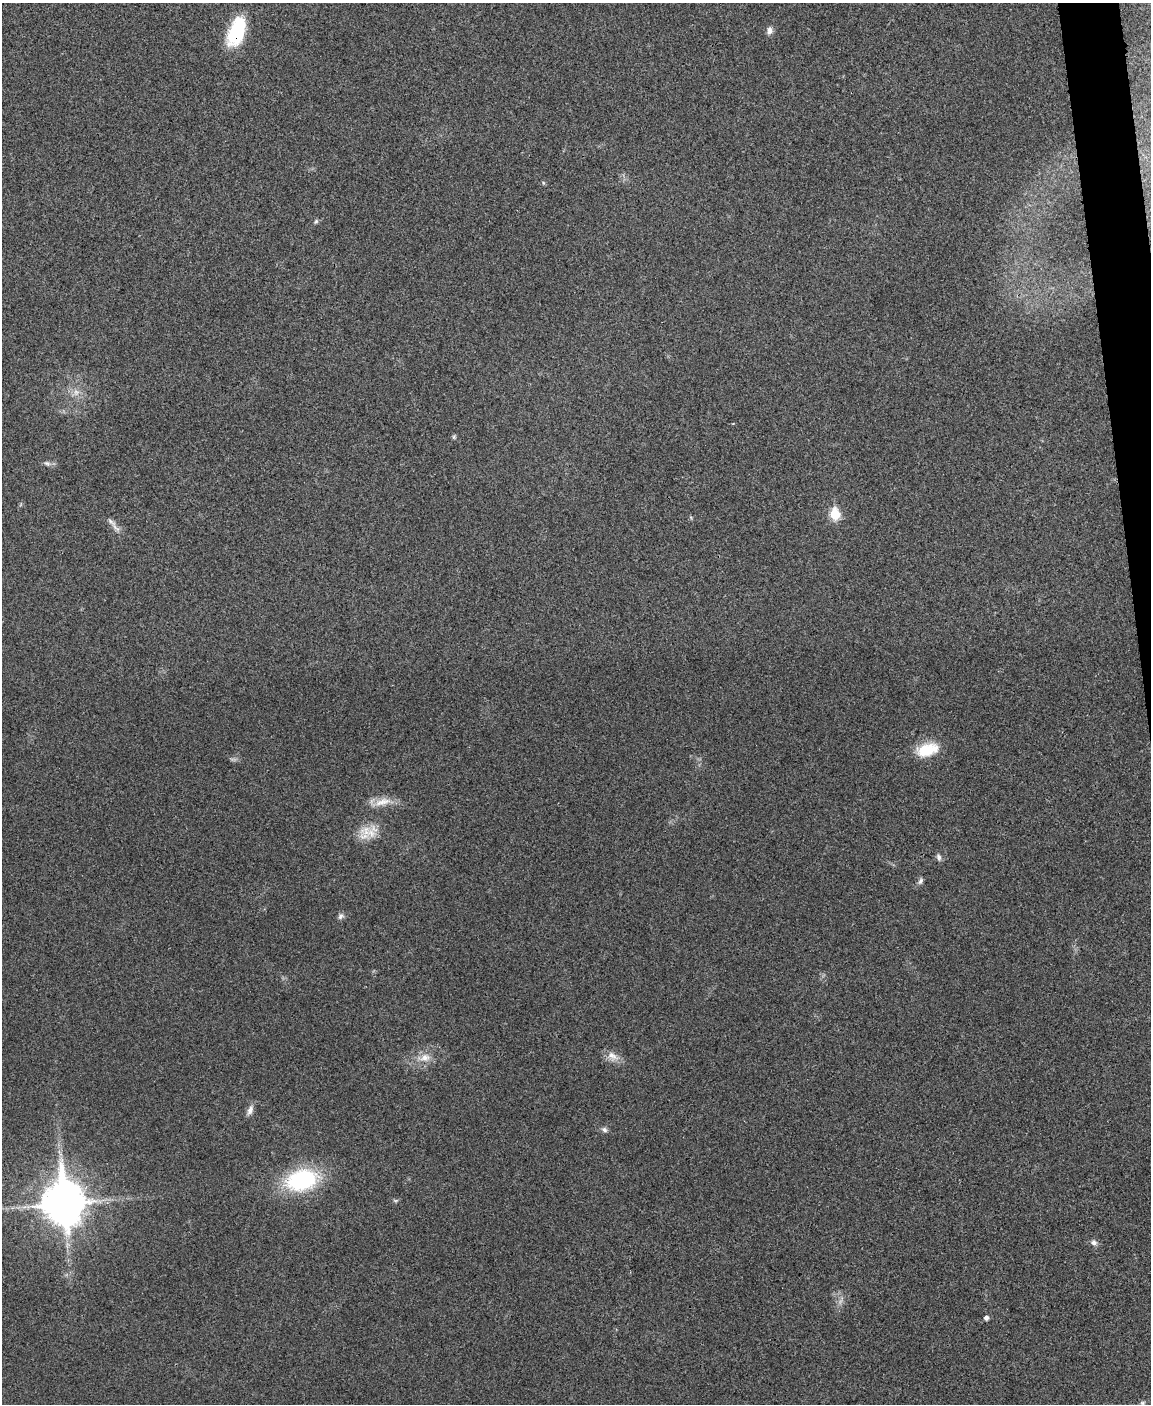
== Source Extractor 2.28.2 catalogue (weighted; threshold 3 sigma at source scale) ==
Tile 6 of 4 x 3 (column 2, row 2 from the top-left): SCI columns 1154-2302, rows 1542-2943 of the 4603 x 4585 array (HDU 1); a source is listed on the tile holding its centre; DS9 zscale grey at full resolution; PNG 1153 x 1406 px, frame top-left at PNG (2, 3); no overlay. Shown black and unused: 2% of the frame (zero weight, under 3 of 4 exposures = <1% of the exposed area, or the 3 px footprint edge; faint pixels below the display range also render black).
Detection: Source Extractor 2.28.2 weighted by HDU 2 'WHT'; one run over the whole footprint, this tile lists its part. Background 0.0333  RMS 0.0062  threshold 0.0278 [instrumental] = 3 sigma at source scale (4.5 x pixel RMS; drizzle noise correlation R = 1.50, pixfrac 1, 0.05/0.05 arcsec/px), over >= 5 px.
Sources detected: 23; all 23 listed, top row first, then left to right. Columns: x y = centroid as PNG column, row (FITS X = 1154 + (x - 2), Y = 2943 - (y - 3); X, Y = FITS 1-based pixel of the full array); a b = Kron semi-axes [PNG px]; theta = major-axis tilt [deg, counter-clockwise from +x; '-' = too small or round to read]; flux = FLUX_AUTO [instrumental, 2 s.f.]
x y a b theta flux
770 30 10 7 82 2.7
236 32 32 16 69 38
316 221 6 5 - 1.1
76 392 9 7 -88 3
454 437 6 4 90 0.88
47 463 9 6 -19 1.9
835 514 6 6 - 35
111 522 17 5 -40 3.2
927 750 28 15 15 17
382 802 26 10 13 8.3
366 831 17 16 - 11
939 857 10 6 -73 1.9
920 881 10 5 71 1.7
340 916 9 6 58 1.8
612 1056 18 9 -32 5.4
425 1058 15 11 15 6.6
250 1110 15 7 67 3.1
604 1129 8 6 -34 1.7
301 1180 27 18 15 73
63 1203 15 12 -84 2100
1094 1242 9 7 -14 2.2
986 1318 5 4 - 2.4
1142 1403 7 5 0 1.3
Overlapping masked pixels (flux is a lower limit): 1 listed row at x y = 236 32